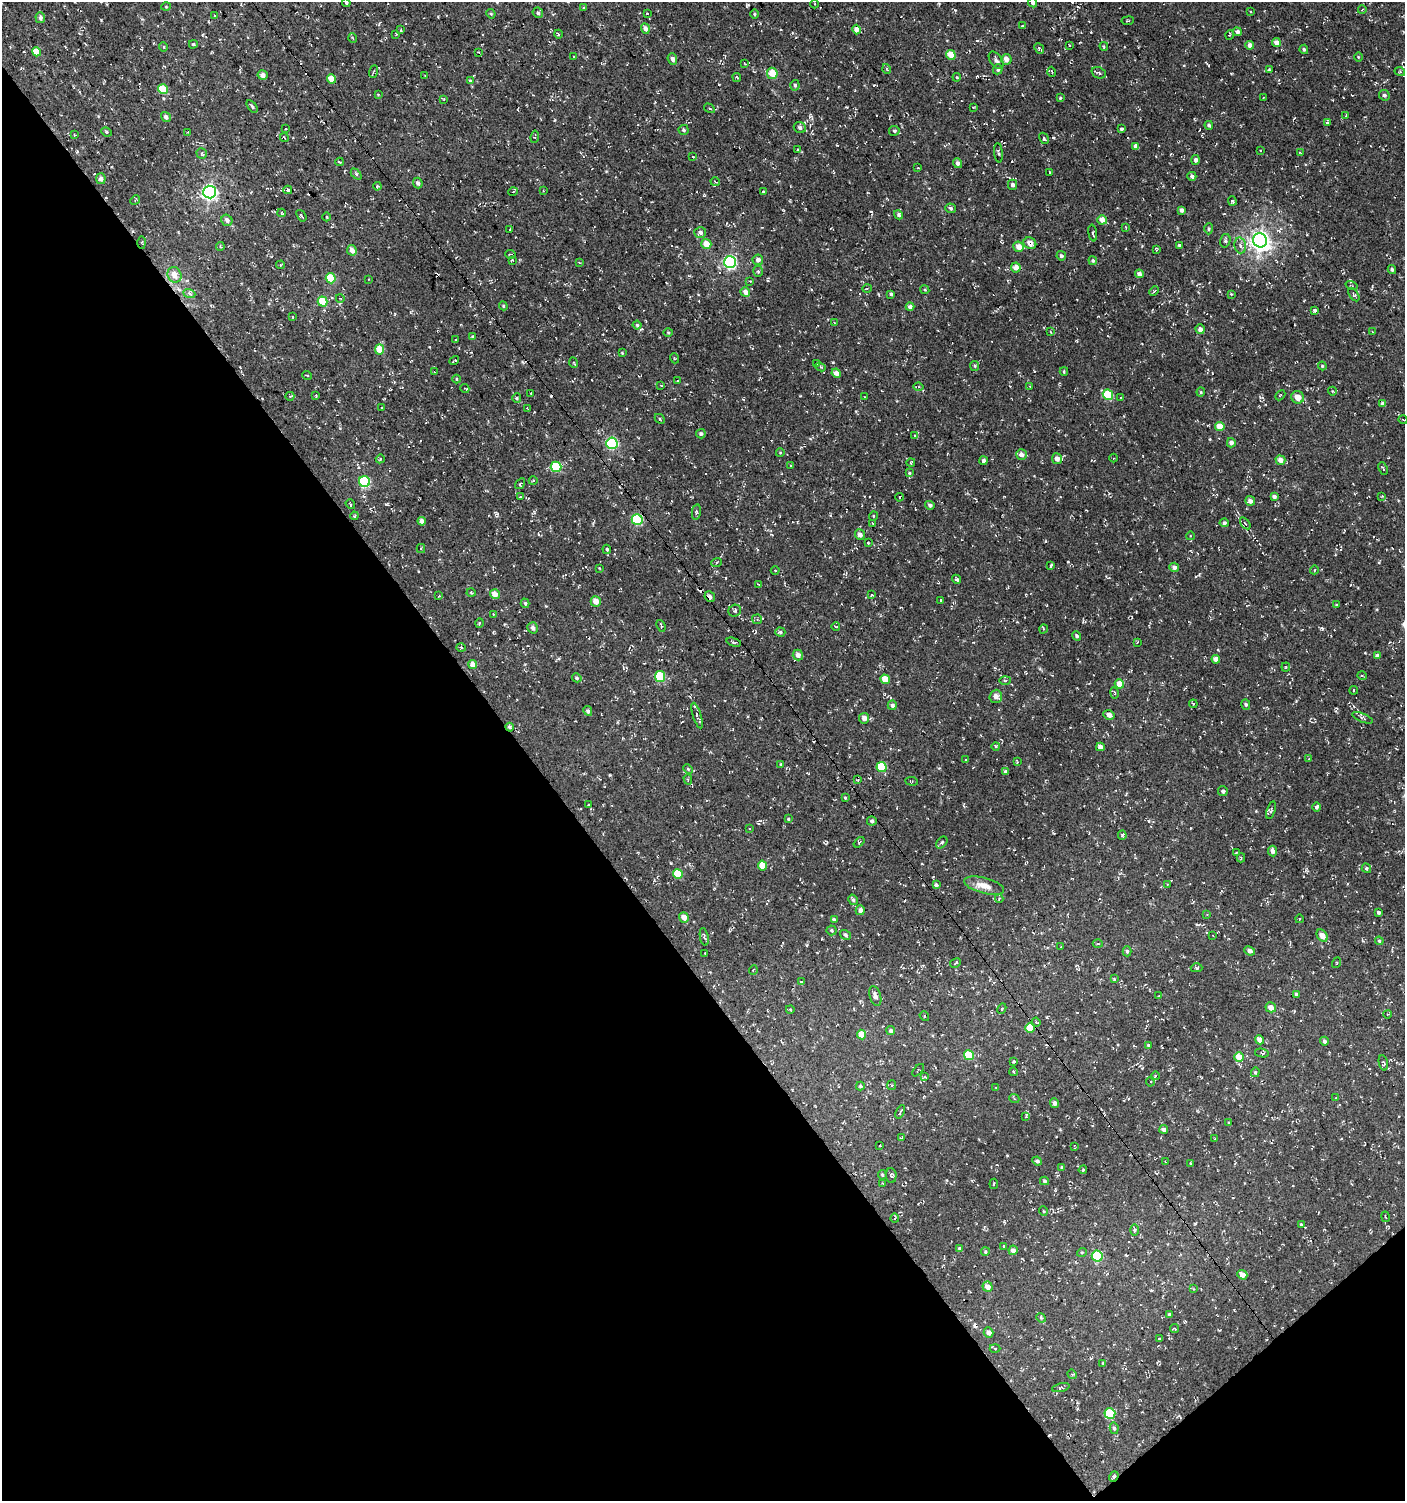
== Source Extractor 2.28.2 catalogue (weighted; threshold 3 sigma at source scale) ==
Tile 14 of 4 x 4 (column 2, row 4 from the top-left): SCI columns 1606-3008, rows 1-1499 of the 5951 x 5996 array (HDU 1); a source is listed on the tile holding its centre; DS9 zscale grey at full resolution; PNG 1407 x 1503 px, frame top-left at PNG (2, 2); each listed source drawn as its Kron ellipse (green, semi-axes under 4 px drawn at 4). Shown black and unused: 39% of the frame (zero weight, under 3 of 4 exposures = <1% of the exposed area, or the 3 px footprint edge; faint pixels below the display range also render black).
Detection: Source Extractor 2.28.2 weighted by HDU 2 'WHT'; one run over the whole footprint, this tile lists its part. Background -5.00e-04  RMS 0.0054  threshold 0.0242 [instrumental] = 3 sigma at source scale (4.5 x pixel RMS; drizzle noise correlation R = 1.50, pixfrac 1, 0.0396/0.0396 arcsec/px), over >= 5 px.
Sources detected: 455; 24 cosmic-ray / hot-pixel residue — neither listed nor drawn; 2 inside a brighter listed object's ellipse — not listed separately; the other 429 listed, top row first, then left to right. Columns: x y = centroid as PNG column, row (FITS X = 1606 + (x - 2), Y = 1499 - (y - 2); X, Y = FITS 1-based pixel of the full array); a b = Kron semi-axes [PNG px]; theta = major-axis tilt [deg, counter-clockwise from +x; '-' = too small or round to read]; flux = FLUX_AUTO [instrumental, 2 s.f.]
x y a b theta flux
346 3 4 3 - 0.75
1033 3 5 4 - 1.1
815 4 4 3 - 0.54
166 7 5 3 - 0.44
583 7 3 3 - 0.7
1362 10 4 3 - 0.42
1251 11 3 2 - 0.45
538 13 5 5 - 1.1
647 13 3 2 - 0.36
491 14 5 4 - 0.57
754 14 5 3 - 0.52
215 16 4 2 - 0.51
40 18 5 5 - 1.8
1128 21 6 3 7 0.53
1022 26 3 2 - 0.27
645 29 5 4 - 2.3
856 29 5 4 - 3.3
401 30 3 3 - 0.45
1237 32 4 4 - 1.9
396 34 3 2 - 0.42
558 34 4 3 - 0.48
1230 35 5 3 - 0.51
353 38 5 3 - 0.48
1276 43 4 4 - 3.4
193 44 4 3 - 0.58
1069 45 2 2 - 0.36
1250 45 4 4 - 2.5
1104 46 4 3 - 0.53
163 47 5 3 - 0.63
1039 49 6 4 -49 0.74
1304 49 5 4 - 0.91
36 52 5 4 - 7.7
478 52 4 3 - 0.5
951 55 5 4 - 6.6
573 57 3 2 - 0.41
1358 57 5 3 - 0.45
672 59 6 4 -69 1.4
1006 59 5 5 - 3
996 60 10 6 -55 1.7
744 63 3 2 - 0.3
887 69 5 3 - 0.45
998 69 5 4 - 1.1
1269 70 4 3 - 0.58
374 71 6 3 71 0.64
1052 72 5 3 - 0.49
1400 72 5 3 - 0.57
772 73 5 5 - 8.9
1099 73 7 5 -21 1.3
263 75 5 5 - 2.2
425 76 3 2 - 0.37
737 77 4 3 - 0.48
957 77 4 3 - 0.44
332 79 4 4 - 7.1
470 81 3 3 - 0.67
795 85 5 4 - 1
163 89 5 4 - 10
378 94 3 3 - 0.57
1384 95 6 5 - 1.2
1060 98 4 4 - 0.69
1263 98 3 2 - 0.32
444 99 3 3 - 0.44
252 106 7 3 -53 0.94
973 107 3 2 - 0.32
709 108 5 3 - 0.7
1346 115 3 2 - 0.41
166 117 5 4 - 1.8
1327 122 4 3 - 0.58
1209 125 4 4 - 0.94
800 128 6 5 - 1.3
286 129 2 2 - 0.42
1121 129 3 3 - 0.91
683 130 5 5 - 1
894 131 5 5 - 0.89
106 132 5 4 - 0.75
188 132 3 2 - 0.36
74 135 3 3 - 0.58
535 137 6 3 82 0.53
284 138 5 3 - 0.46
1044 138 6 3 -59 0.92
1136 146 4 4 - 2.6
797 150 4 2 - 0.39
1261 150 3 2 - 0.44
998 153 10 3 -84 0.71
1300 153 4 2 - 0.45
202 154 5 5 - 1.2
693 156 3 2 - 0.5
1195 160 5 4 - 1.5
340 162 4 3 - 1
957 163 5 4 - 1.6
918 168 3 2 - 0.4
1049 172 3 2 - 0.35
356 174 6 4 -46 0.82
1192 176 4 4 - 1.5
101 179 5 4 - 2.2
715 182 5 2 - 0.47
418 183 5 4 - 1.5
1013 185 5 4 - 1.7
377 186 4 3 - 0.48
288 190 4 3 - 3.9
543 191 3 2 - 0.41
763 191 3 2 - 0.7
209 192 6 6 - 140
513 192 5 3 - 0.68
135 200 5 4 - 0.63
1232 201 5 3 - 0.74
951 208 5 5 - 1.1
1181 210 4 4 - 1.2
282 213 4 3 - 0.46
899 215 5 4 - 1.1
301 216 6 3 -55 0.69
327 217 4 3 - 0.41
227 220 6 5 - 1.6
1102 220 5 4 - 4.6
1126 227 4 2 - 0.4
1209 229 6 4 88 0.74
510 230 4 2 - 0.32
700 232 6 5 - 1.5
1093 233 8 3 -81 1
1260 240 7 7 - 290
1225 241 7 5 74 1.1
142 242 6 3 -89 0.5
1030 243 6 5 - 4
706 244 5 5 - 6.3
1179 245 4 3 - 0.72
1240 245 8 5 -76 1.9
220 246 4 4 - 0.62
1019 247 5 5 - 4.6
1156 249 4 3 - 0.53
352 250 5 5 - 3.2
511 254 5 2 - 0.5
1061 256 5 4 - 1.1
512 260 3 2 - 0.52
758 260 5 5 - 2.1
1093 261 4 4 - 0.83
579 262 3 3 - 0.47
730 262 6 6 - 79
281 265 4 3 - 0.66
1016 267 5 5 - 4.2
1392 269 4 4 - 0.94
758 271 5 5 - 0.9
1139 274 4 4 - 1.8
174 275 8 7 - 4.8
331 278 5 5 - 14
369 279 3 2 - 0.31
750 281 4 2 - 0.44
1352 286 6 2 -19 0.52
867 289 4 3 - 0.46
925 290 4 3 - 0.53
1154 291 5 3 - 0.57
745 292 5 4 - 3.4
189 293 6 4 -21 1.1
891 294 4 4 - 0.75
1231 294 4 4 - 0.42
1354 295 7 3 -54 0.7
340 298 4 2 - 0.37
322 301 5 4 - 14
503 306 4 4 - 0.58
910 307 4 4 - 1.7
1315 310 3 3 - 2.8
292 317 4 3 - 0.46
834 322 4 2 - 0.4
637 325 4 4 - 0.7
1200 329 5 4 - 2.3
668 332 5 3 - 0.55
1051 332 3 3 - 0.59
1372 332 4 3 - 0.41
472 336 4 3 - 0.55
456 340 2 2 - 0.4
379 349 5 4 - 8.9
622 353 4 3 - 0.43
674 358 5 3 - 0.47
454 361 5 2 - 0.65
574 363 5 3 - 0.44
816 364 3 3 - 0.46
975 366 5 4 - 0.65
1322 366 4 4 - 0.54
820 367 5 4 - 0.69
1064 371 4 3 - 0.53
434 372 2 2 - 0.3
836 373 5 4 - 3
307 375 5 3 - 0.49
456 379 4 3 - 0.42
678 380 2 2 - 0.32
661 385 4 3 - 0.49
1030 386 3 2 - 0.34
919 387 5 3 - 0.67
465 389 4 2 - 0.41
1332 391 4 3 - 0.43
1201 392 4 4 - 0.51
531 393 3 2 - 0.35
316 395 3 3 - 0.47
1108 395 5 5 - 20
1280 395 6 2 44 0.4
290 396 4 3 - 0.56
865 397 3 2 - 0.3
1121 397 3 2 - 0.45
1298 397 6 6 - 4.6
517 398 5 4 - 0.7
1383 403 4 4 - 1.9
382 407 3 3 - 5.4
527 408 3 2 - 0.37
660 419 5 3 - 0.45
1403 420 4 3 - 0.49
1220 426 4 4 - 7.2
701 434 5 4 - 1.1
915 436 4 3 - 0.52
612 443 5 5 - 60
1231 443 4 4 - 2.2
780 453 4 3 - 0.37
1021 455 5 5 - 2.6
1113 458 4 3 - 0.43
380 459 5 3 - 0.55
1057 459 5 5 - 2.7
1280 460 5 4 - 3.7
984 461 4 4 - 1.6
911 462 4 3 - 0.44
791 465 3 3 - 0.69
556 467 5 5 - 22
1383 468 6 3 -65 0.67
909 473 4 4 - 0.5
533 481 4 3 - 0.41
364 482 5 5 - 42
520 484 6 3 56 0.59
1274 496 4 3 - 1.4
1382 496 3 2 - 0.39
520 497 3 2 - 0.41
900 497 4 2 - 0.51
1250 501 5 4 - 2.1
350 504 5 3 - 0.51
930 505 5 4 - 1.3
696 512 8 4 79 0.91
354 516 4 3 - 0.48
873 516 5 3 - 0.4
637 519 5 5 - 41
422 521 4 4 - 2.3
872 523 3 2 - 0.33
1224 523 4 4 - 1.1
1245 523 7 3 -53 0.78
860 535 5 5 - 2.8
1190 536 4 3 - 0.39
868 543 3 3 - 0.42
421 549 4 4 - 0.62
607 549 4 3 - 0.69
717 562 5 3 - 0.6
1050 566 4 3 - 2.7
1174 567 5 4 - 1.6
599 568 4 2 - 0.34
1314 570 4 2 - 0.39
775 571 4 3 - 0.4
956 579 5 3 - 0.79
759 584 4 3 - 0.49
471 593 4 3 - 0.47
495 594 5 4 - 4.5
872 595 4 3 - 0.45
439 596 3 2 - 0.6
710 597 5 5 - 1.6
940 600 3 2 - 0.3
596 601 5 5 - 4.3
525 603 5 4 - 1.1
1336 605 4 3 - 0.5
735 611 6 6 - 1.1
493 614 2 2 - 0.31
757 619 5 5 - 0.83
479 623 5 3 - 0.52
661 626 6 3 -69 0.74
836 627 4 2 - 0.38
533 628 6 5 - 1.8
1043 629 4 3 - 0.5
780 632 5 4 - 0.9
1077 636 5 4 - 0.98
734 642 7 3 -17 0.8
1137 642 4 3 - 0.52
461 648 5 3 - 0.46
798 655 5 5 - 2.6
1377 656 4 3 - 1.7
1216 659 4 4 - 3.2
473 664 5 4 - 4.2
1286 667 4 4 - 0.51
660 676 5 5 - 23
1362 676 5 3 - 0.45
577 678 5 4 - 0.84
885 679 5 4 - 6.6
1005 680 6 4 2 0.65
1119 684 5 4 - 5.8
1353 690 4 2 - 0.54
1114 693 6 3 -81 0.59
996 696 6 6 - 2.4
1193 704 4 3 - 0.66
1246 704 5 4 - 0.88
892 705 4 4 - 1.4
588 711 5 4 - 1.1
1109 715 6 4 -28 2.9
697 716 13 4 -72 1.7
864 718 5 5 - 2.9
1362 718 11 3 -22 1.1
510 727 4 3 - 1.2
996 746 4 3 - 0.67
1100 747 4 4 - 3.2
1309 759 4 3 - 0.45
966 760 3 2 - 0.48
1017 762 4 4 - 0.72
781 764 4 3 - 0.5
882 767 5 5 - 19
688 769 5 3 - 0.57
1006 772 4 3 - 1.6
688 779 5 4 - 0.63
858 780 4 3 - 0.5
912 781 6 3 -6 0.5
1223 791 5 4 - 1.2
845 798 4 3 - 0.51
588 805 3 2 - 0.36
1317 807 4 4 - 0.94
1271 810 9 3 72 0.93
788 819 4 3 - 0.62
872 821 5 4 - 1.2
749 829 3 3 - 0.89
1122 835 5 4 - 0.73
859 842 6 3 39 0.59
942 842 7 4 47 1.1
1273 851 5 4 - 2.6
1236 853 3 3 - 0.45
1241 858 4 3 - 0.64
762 865 5 4 - 8.3
1366 868 5 4 - 0.87
678 874 5 4 - 14
1167 884 4 3 - 0.53
936 885 4 3 - 1.6
984 886 20 8 -15 6.2
999 899 4 3 - 0.49
853 900 5 4 - 1
860 910 5 4 - 1.9
1379 912 4 3 - 1
1207 915 4 3 - 0.38
684 917 5 4 - 4.6
1299 919 4 3 - 0.44
834 920 4 4 - 1.1
832 930 5 5 - 0.85
846 935 5 4 - 0.92
1213 936 3 2 - 0.34
1322 936 7 4 -54 3.9
704 937 9 2 -80 0.75
1379 941 4 3 - 0.65
1098 944 5 3 - 0.59
1061 947 3 2 - 0.35
1127 951 5 4 - 0.91
1250 951 5 4 - 2.2
705 953 3 2 - 0.37
955 963 6 3 30 0.87
1336 963 5 3 - 0.43
1197 968 6 4 -2 0.84
753 970 5 3 - 0.43
1114 979 3 3 - 1.9
801 982 3 3 - 5.1
1296 994 4 3 - 1
875 996 10 5 -73 2.8
1158 996 3 2 - 0.33
1271 1007 5 5 - 3.5
790 1009 4 3 - 0.48
1002 1009 5 4 - 0.7
1388 1014 4 3 - 0.5
924 1016 5 4 - 0.82
1036 1022 4 3 - 0.67
1030 1028 5 4 - 10
891 1031 4 4 - 1.1
861 1035 5 4 - 6.7
1260 1040 5 4 - 3.7
1324 1041 4 4 - 1.3
1148 1045 3 3 - 0.63
1262 1053 7 4 -11 1
969 1055 5 4 - 14
1239 1057 5 5 - 7.7
1014 1062 3 3 - 2.9
1383 1063 8 4 -79 0.78
918 1070 7 4 47 0.6
1014 1072 4 3 - 0.5
1255 1072 5 4 - 0.69
1155 1076 4 3 - 0.58
925 1077 4 3 - 0.52
1150 1082 5 4 - 0.98
892 1085 5 4 - 0.66
860 1086 4 3 - 0.76
996 1087 4 3 - 0.35
1014 1098 5 3 - 0.51
1336 1098 4 3 - 0.43
1055 1103 5 4 - 1.8
900 1112 7 3 65 0.74
1026 1116 4 3 - 0.5
1228 1123 4 2 - 0.53
1164 1129 4 3 - 1.8
902 1138 3 2 - 0.5
1215 1139 3 3 - 0.41
880 1145 3 2 - 0.98
1074 1146 3 2 - 0.47
1037 1161 5 4 - 1.2
1165 1162 3 3 - 0.34
1191 1163 3 3 - 0.43
1062 1167 4 3 - 0.73
1083 1170 4 3 - 0.66
882 1175 5 3 - 0.68
891 1176 7 5 -85 0.82
1044 1181 4 4 - 0.78
883 1183 3 3 - 0.38
994 1184 5 2 - 0.43
1043 1211 4 3 - 0.42
1385 1217 5 2 - 0.54
895 1218 4 2 - 0.44
1301 1224 4 3 - 0.57
1135 1230 6 4 89 0.69
1004 1246 3 3 - 0.7
960 1249 4 4 - 1.3
1013 1250 4 4 - 1.9
985 1252 4 3 - 0.66
1082 1252 5 3 - 0.51
1097 1256 5 5 - 29
1242 1275 5 4 - 3.9
988 1287 5 5 - 3.8
1193 1289 3 3 - 0.51
1170 1314 4 4 - 1.1
1041 1318 5 4 - 0.68
1174 1329 5 3 - 0.59
988 1333 5 4 - 2.4
1159 1338 3 2 - 0.62
995 1348 5 3 - 0.56
1103 1363 3 3 - 0.49
1072 1374 5 4 - 0.59
1061 1388 9 3 14 0.7
1110 1413 5 5 - 18
1114 1428 6 4 -79 1.2
1114 1476 5 4 - 0.75
Overlapping masked pixels (flux is a lower limit): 7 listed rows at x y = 142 242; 1030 243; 637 519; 710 597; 510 727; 1030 1028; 1114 1476
Isophote crosses this tile's border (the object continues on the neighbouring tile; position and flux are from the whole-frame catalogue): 2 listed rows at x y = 346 3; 1033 3
Unlisted compact peaks at least as high as the median listed source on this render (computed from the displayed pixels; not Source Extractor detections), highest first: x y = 101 20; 955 10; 833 362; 610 775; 671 863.